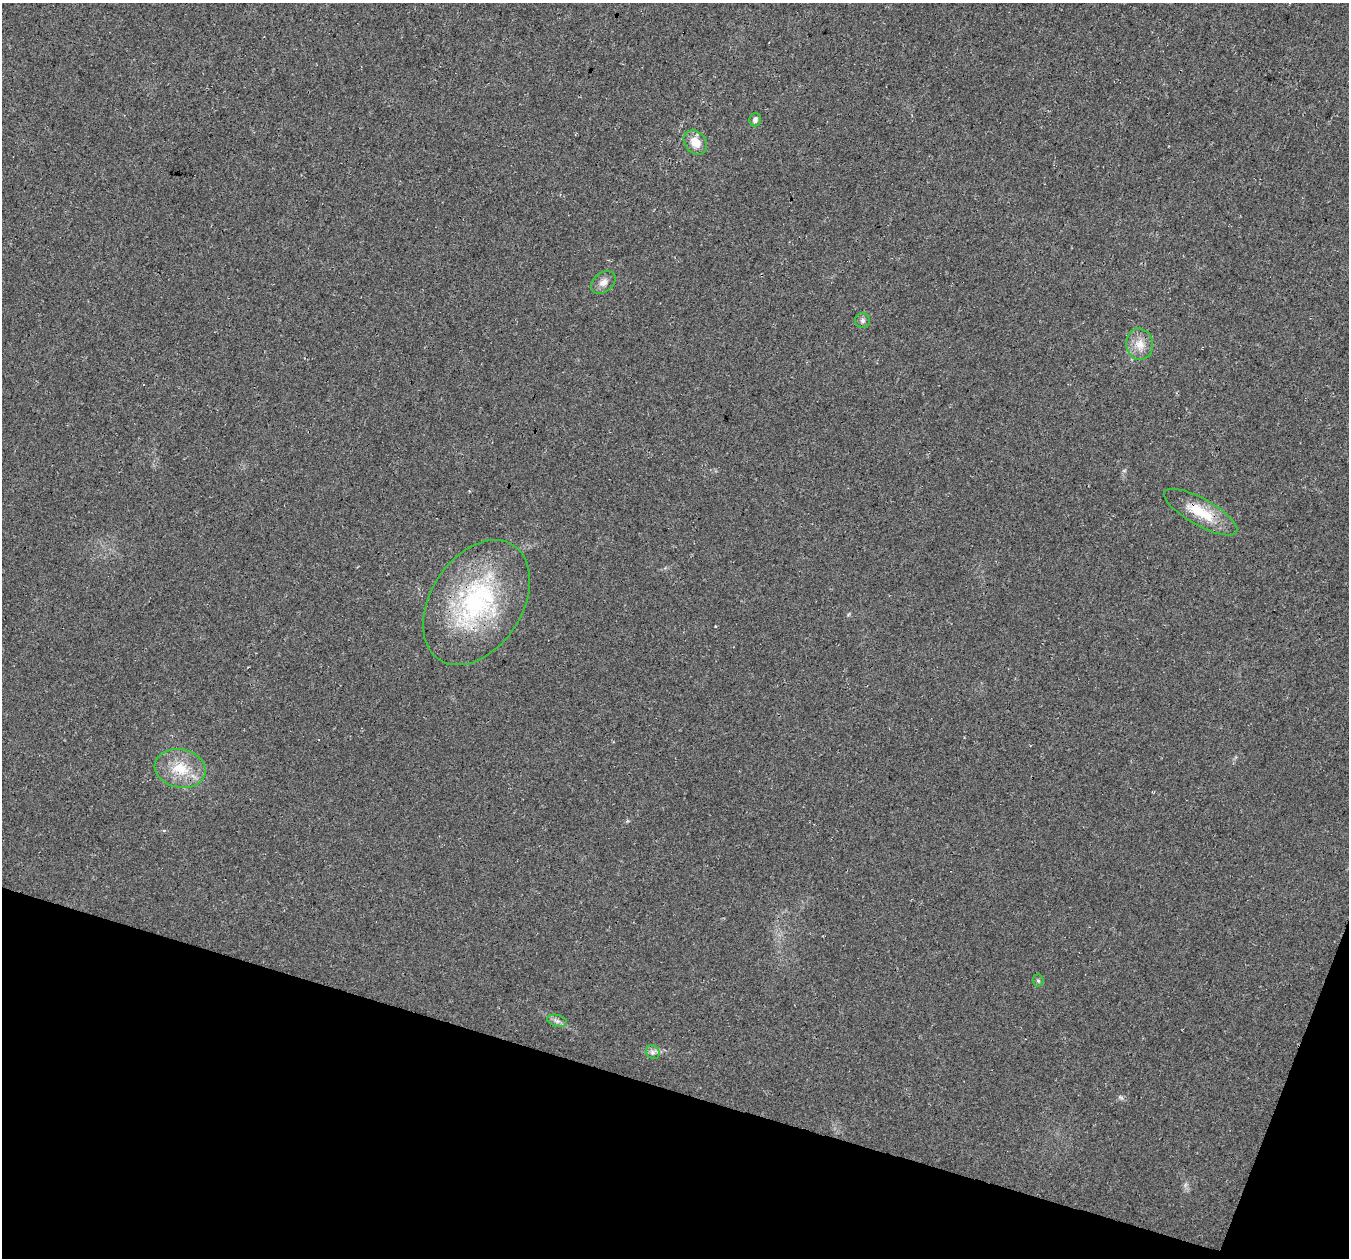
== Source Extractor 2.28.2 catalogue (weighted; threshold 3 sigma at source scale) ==
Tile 15 of 4 x 4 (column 3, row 4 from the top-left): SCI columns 2726-4072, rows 333-1588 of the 5441 x 5625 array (HDU 1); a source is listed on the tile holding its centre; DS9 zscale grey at full resolution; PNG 1351 x 1260 px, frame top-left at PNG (2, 3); each listed source drawn as its Kron ellipse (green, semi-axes under 4 px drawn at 4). Shown black and unused: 15% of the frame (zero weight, under 3 of 4 exposures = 5% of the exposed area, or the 3 px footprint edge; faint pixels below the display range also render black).
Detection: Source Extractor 2.28.2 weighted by HDU 2 'WHT'; one run over the whole footprint, this tile lists its part. Background 0.0374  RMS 0.0076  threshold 0.0344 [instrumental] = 3 sigma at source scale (4.5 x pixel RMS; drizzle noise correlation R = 1.50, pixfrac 1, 0.0396/0.0396 arcsec/px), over >= 5 px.
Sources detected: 11; all 11 listed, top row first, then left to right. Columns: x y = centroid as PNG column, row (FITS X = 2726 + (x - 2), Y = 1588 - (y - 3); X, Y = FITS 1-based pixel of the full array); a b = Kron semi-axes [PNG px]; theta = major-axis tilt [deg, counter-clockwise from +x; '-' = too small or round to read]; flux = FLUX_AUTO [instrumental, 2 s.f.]
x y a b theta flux
755 120 7 5 73 2.9
695 142 13 10 -52 11
603 282 14 9 38 5.3
862 320 7 7 - 2.1
1140 344 16 13 -78 10
1201 512 41 13 -29 24
476 603 68 46 57 130
180 768 25 19 -12 24
1038 981 6 5 - 1.3
557 1021 10 5 -14 2.7
653 1052 7 6 - 2.4
Overlapping masked pixels (flux is a lower limit): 2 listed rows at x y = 1201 512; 476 603